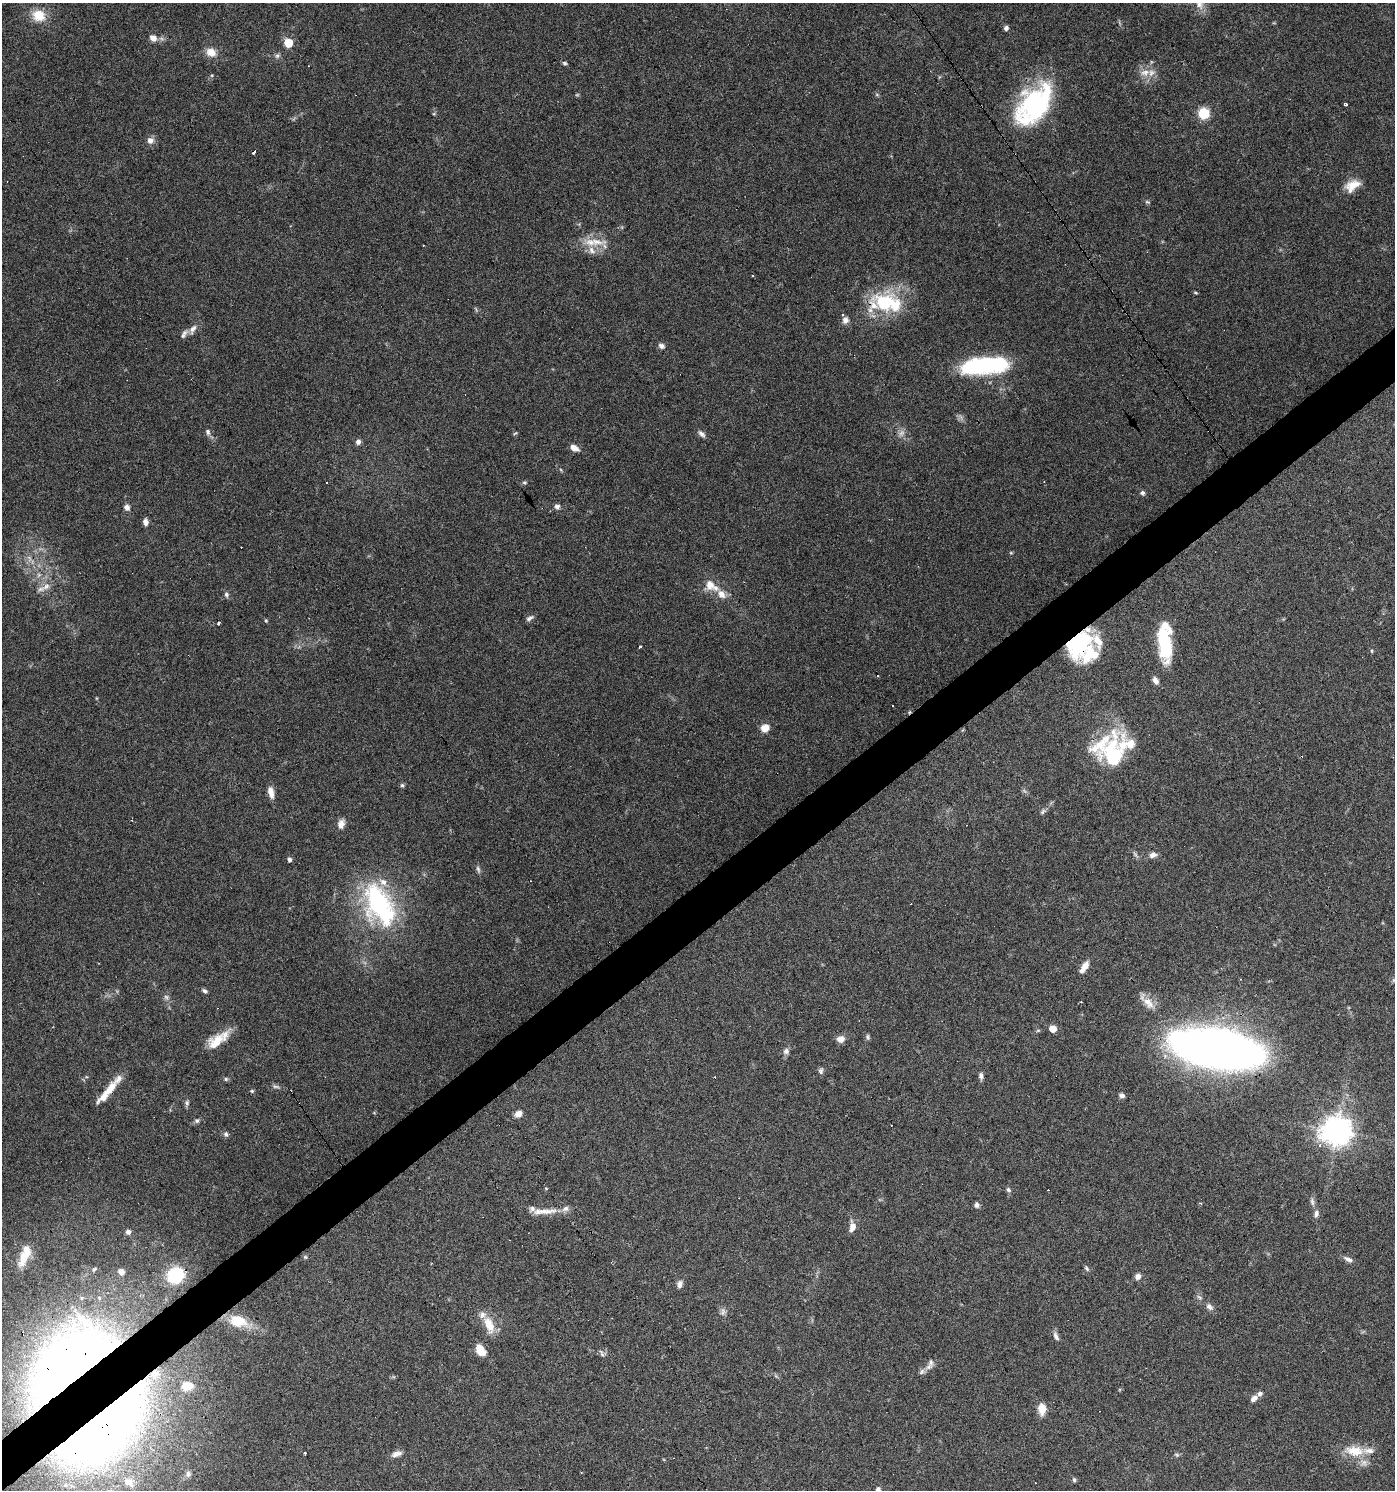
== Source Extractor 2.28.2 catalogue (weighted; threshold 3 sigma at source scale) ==
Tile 7 of 4 x 4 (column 3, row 2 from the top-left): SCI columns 2976-4368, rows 2977-4464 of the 5891 x 5955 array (HDU 1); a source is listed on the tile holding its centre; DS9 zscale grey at full resolution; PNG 1397 x 1492 px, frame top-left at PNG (2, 3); no overlay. Shown black and unused: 4% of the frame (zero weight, under 3 of 6 exposures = <1% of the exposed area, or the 3 px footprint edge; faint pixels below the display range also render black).
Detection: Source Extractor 2.28.2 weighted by HDU 2 'WHT'; one run over the whole footprint, this tile lists its part. Background 0.0616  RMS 0.0035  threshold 0.0143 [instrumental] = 3 sigma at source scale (4.09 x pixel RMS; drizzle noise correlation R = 1.36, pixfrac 0.8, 0.0396/0.0396 arcsec/px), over >= 5 px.
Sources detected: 163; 4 too faint to see at this stretch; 3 inside a brighter object's white glare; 14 cosmic-ray / hot-pixel residue — not listed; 25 inside a brighter listed object's ellipse — not listed separately; the other 117 listed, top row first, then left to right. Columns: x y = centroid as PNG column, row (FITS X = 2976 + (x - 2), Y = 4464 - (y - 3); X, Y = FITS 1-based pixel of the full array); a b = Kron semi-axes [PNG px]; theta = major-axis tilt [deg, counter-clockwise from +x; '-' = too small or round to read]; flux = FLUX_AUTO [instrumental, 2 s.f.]
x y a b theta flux
1199 4 16 10 -55 3.2
38 15 13 11 -24 7
1006 28 6 6 - 0.84
153 38 9 7 -43 2.3
288 43 5 5 - 11
211 52 13 10 -26 3.5
277 56 8 6 74 0.85
564 63 5 5 - 0.62
1145 72 15 9 15 3
877 95 6 4 -19 0.44
1035 103 62 27 50 43
1346 104 4 3 - 0.5
1204 113 6 6 - 29
150 140 10 9 - 1.8
254 151 4 3 - 3.6
1352 186 19 12 34 4.8
1147 202 6 5 - 0.51
597 242 30 9 -4 5.5
1196 293 6 3 -19 0.38
885 302 33 23 -6 22
476 309 8 4 -54 0.48
845 320 8 8 - 1.6
193 329 14 7 59 1.9
662 346 8 6 -35 1.2
984 366 48 16 5 38
208 432 9 6 -80 1.1
515 433 7 3 36 0.36
701 434 11 6 -40 1.2
358 442 6 6 - 1.3
574 448 9 6 -31 2.4
561 470 6 3 -71 0.32
524 482 6 5 - 0.5
1142 493 6 5 - 0.78
557 506 6 6 - 1.1
127 507 6 5 - 1.7
146 522 8 5 -81 1.5
1011 553 6 3 -18 0.34
710 585 17 13 -68 4
46 587 16 8 38 2.7
226 594 7 5 -77 0.87
529 618 8 6 44 0.99
266 620 5 4 - 0.37
218 623 3 3 - 5.7
1098 641 38 10 -55 5.2
1080 643 31 16 72 18
1165 644 38 14 -83 20
640 646 3 3 - 1.6
1372 651 5 3 - 0.34
1155 680 9 6 -59 1.6
892 705 3 3 - 0.98
765 728 7 6 - 4.4
1113 754 46 31 73 25
402 785 5 5 - 0.62
271 792 14 6 -78 2.6
1043 812 8 5 53 0.71
341 824 12 8 74 2.1
1153 855 9 7 19 1.6
289 859 5 5 - 0.85
478 869 10 5 -71 0.82
379 905 61 34 -63 46
1084 967 14 6 56 3
205 991 7 5 -32 0.75
166 997 8 6 -62 0.96
1148 1003 27 8 -43 3.7
1053 1029 5 5 - 4.7
867 1037 8 5 -76 0.66
841 1039 9 8 - 2.1
216 1042 26 15 39 7
1217 1048 67 26 -10 340
786 1051 8 8 - 1.2
821 1071 8 6 85 0.86
981 1076 9 6 -83 1.1
226 1079 6 5 - 0.53
110 1089 24 10 52 4.8
252 1091 6 4 20 0.42
1122 1095 7 5 -23 0.95
187 1103 9 6 90 0.81
518 1114 9 7 40 2
197 1121 6 6 - 0.75
1337 1131 10 9 - 440
226 1134 7 6 - 0.83
1320 1145 4 3 - 1.3
1008 1190 7 6 - 0.76
1312 1202 11 5 -81 1.1
976 1205 6 5 - 1.1
544 1211 39 7 3 4.7
1316 1214 9 6 76 1.1
852 1226 11 6 86 2.8
128 1232 5 5 - 1.1
305 1257 6 5 - 0.51
23 1258 26 12 73 6.2
1348 1259 13 6 -27 1.5
1087 1268 8 4 -56 0.6
94 1269 5 3 - 0.45
121 1272 6 5 - 1.5
175 1275 14 13 - 20
1138 1276 7 7 - 1.6
680 1284 11 7 75 1.4
1209 1307 11 7 -45 1.4
723 1312 12 7 79 1.2
238 1321 25 15 -14 9.1
489 1325 23 11 -68 5.8
1056 1336 12 6 -66 1.2
480 1350 13 8 -58 4.8
602 1353 11 5 -66 0.82
931 1362 11 6 89 1.3
69 1364 118 58 44 260
922 1372 9 6 52 1.2
1254 1398 10 7 40 1.5
1042 1409 9 6 -88 5.9
104 1429 131 57 43 260
1354 1451 30 14 -4 7.8
304 1453 3 3 - 0.69
397 1454 15 7 20 1.9
1177 1455 7 4 -31 0.54
188 1474 8 7 - 1.2
1074 1480 5 5 - 0.7
Overlapping masked pixels (flux is a lower limit): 8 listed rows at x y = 1098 641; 1080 643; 1217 1048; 110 1089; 1337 1131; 175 1275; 69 1364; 104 1429
Isophote crosses this tile's border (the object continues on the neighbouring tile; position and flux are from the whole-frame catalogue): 3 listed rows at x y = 1199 4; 69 1364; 104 1429